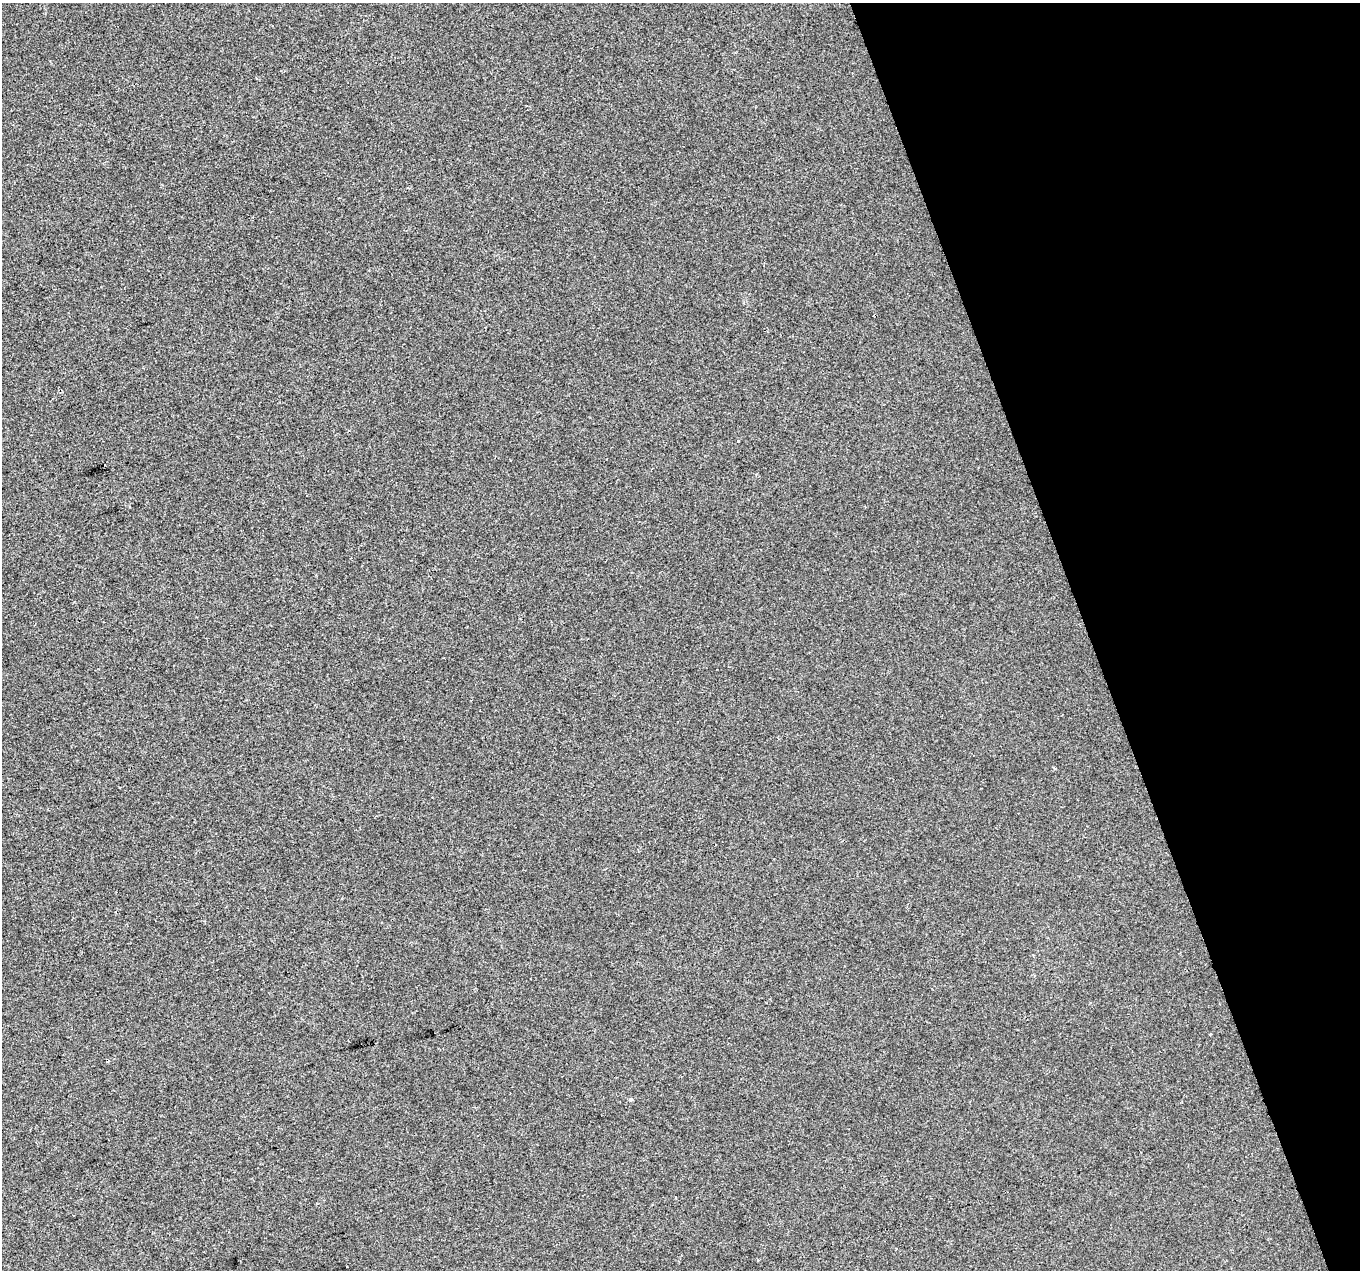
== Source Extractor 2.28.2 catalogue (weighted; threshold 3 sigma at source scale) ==
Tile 12 of 4 x 4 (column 4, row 3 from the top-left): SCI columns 4073-5430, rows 1390-2657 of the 5430 x 5260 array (HDU 1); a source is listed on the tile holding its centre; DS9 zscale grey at full resolution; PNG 1362 x 1272 px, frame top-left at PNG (2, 3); no overlay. Shown black and unused: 20% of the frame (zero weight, under 2 of 3 exposures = <1% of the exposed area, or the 3 px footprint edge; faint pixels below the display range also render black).
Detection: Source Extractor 2.28.2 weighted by HDU 2 'WHT'; one run over the whole footprint, this tile lists its part. Background -1.98e-04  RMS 0.0056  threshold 0.025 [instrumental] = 3 sigma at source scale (4.5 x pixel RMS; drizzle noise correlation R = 1.50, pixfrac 1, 0.0396/0.0396 arcsec/px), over >= 5 px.
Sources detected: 6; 2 cosmic-ray / hot-pixel residue — not listed; the other 4 listed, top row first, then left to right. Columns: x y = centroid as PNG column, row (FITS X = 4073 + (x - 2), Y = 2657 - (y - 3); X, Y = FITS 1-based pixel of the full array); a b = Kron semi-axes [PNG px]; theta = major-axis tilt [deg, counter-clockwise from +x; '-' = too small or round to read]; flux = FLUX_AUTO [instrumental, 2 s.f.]
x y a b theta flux
738 441 3 2 - 0.44
1210 1034 4 2 - 0.44
631 1100 5 5 - 0.89
676 1198 3 2 - 0.67